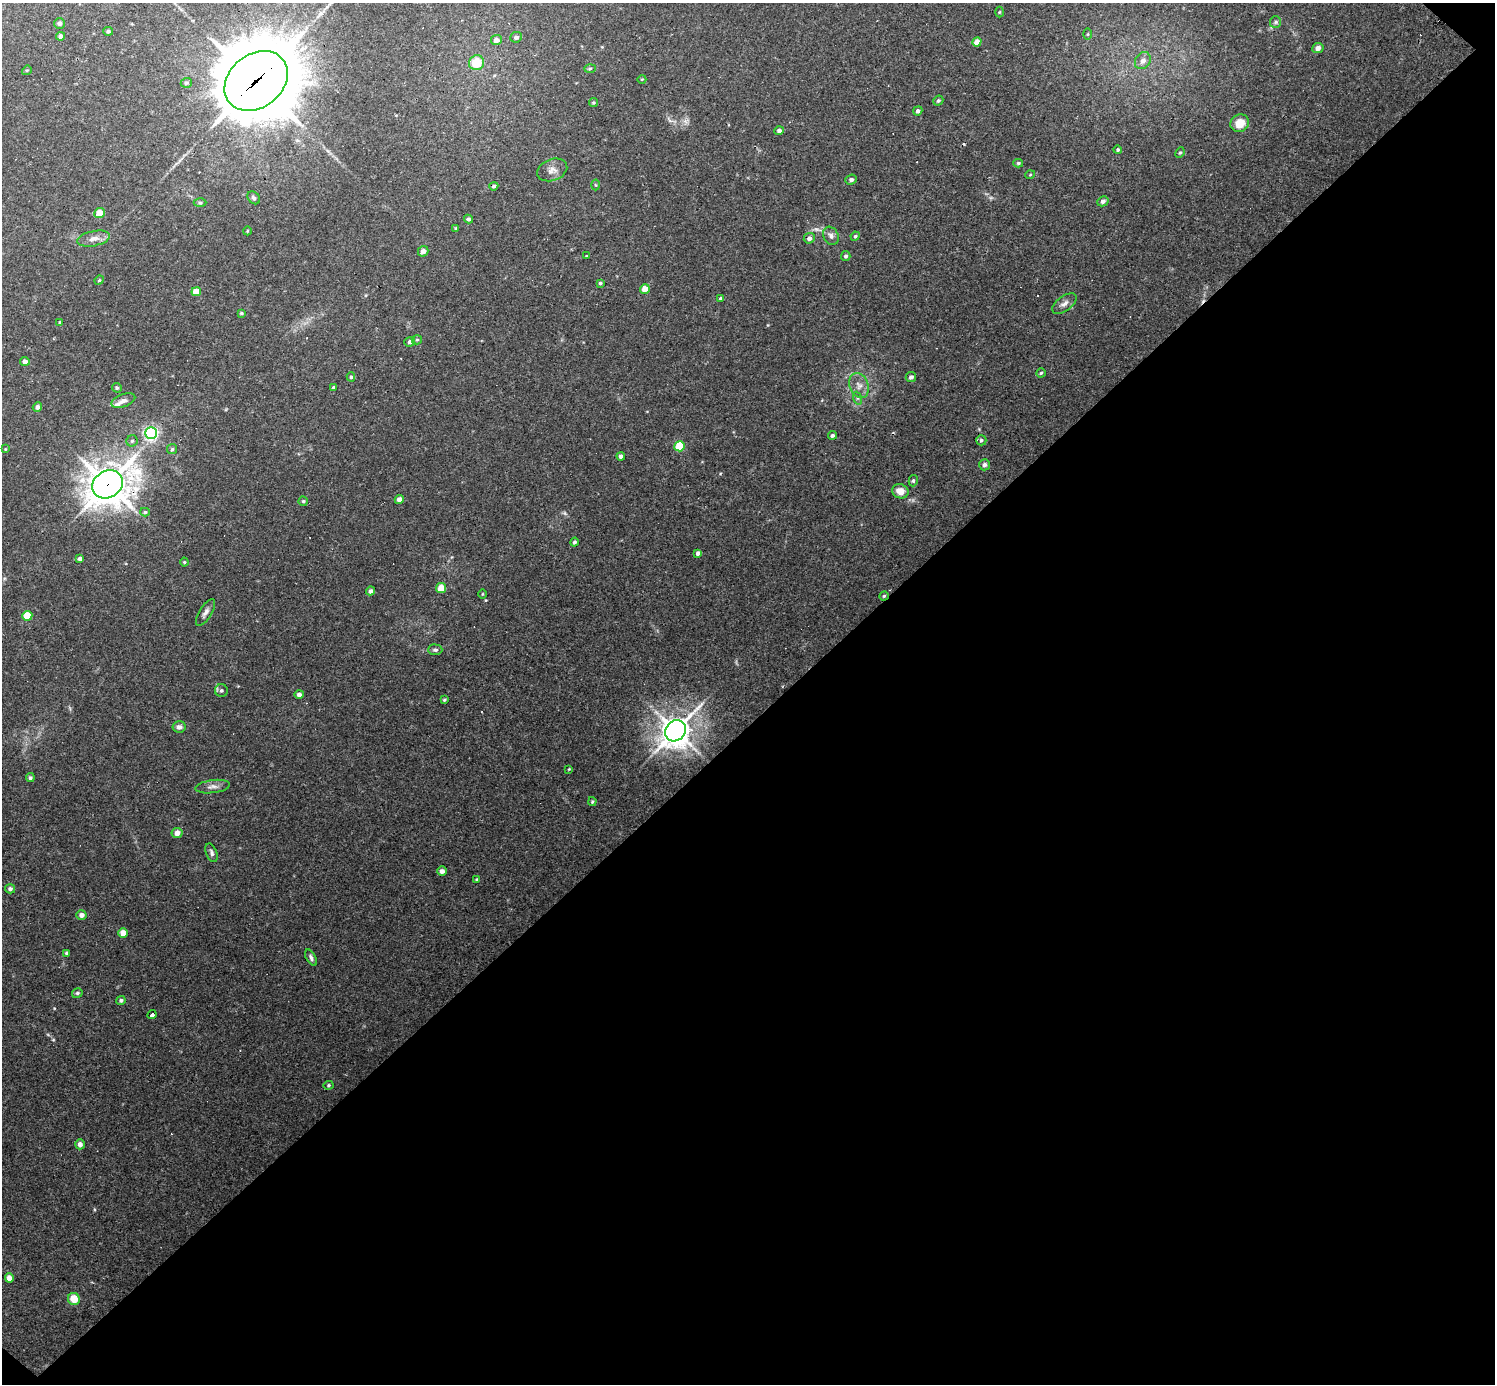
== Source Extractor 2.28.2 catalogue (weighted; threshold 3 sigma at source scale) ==
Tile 15 of 4 x 4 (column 3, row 4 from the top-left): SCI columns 2988-4480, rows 294-1675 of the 5974 x 5974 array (HDU 1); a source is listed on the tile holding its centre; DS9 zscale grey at full resolution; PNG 1497 x 1386 px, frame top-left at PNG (2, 3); each listed source drawn as its Kron ellipse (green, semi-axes under 4 px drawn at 4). Shown black and unused: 48% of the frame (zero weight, under 3 of 4 exposures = <1% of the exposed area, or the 3 px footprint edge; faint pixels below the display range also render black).
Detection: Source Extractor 2.28.2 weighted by HDU 2 'WHT'; one run over the whole footprint, this tile lists its part. Background 0.0462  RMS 0.0027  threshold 0.012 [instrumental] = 3 sigma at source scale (4.5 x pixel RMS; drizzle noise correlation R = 1.50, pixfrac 1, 0.05/0.05 arcsec/px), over >= 5 px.
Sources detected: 123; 6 cosmic-ray / hot-pixel residue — neither listed nor drawn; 2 inside a brighter listed object's ellipse — not listed separately; the other 115 listed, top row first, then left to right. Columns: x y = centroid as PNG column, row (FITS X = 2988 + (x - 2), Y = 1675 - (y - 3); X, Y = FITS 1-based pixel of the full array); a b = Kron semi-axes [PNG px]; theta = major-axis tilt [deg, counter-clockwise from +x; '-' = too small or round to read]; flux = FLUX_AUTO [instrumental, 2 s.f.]
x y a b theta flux
999 12 5 3 - 0.26
1275 22 6 5 - 0.53
59 23 5 5 - 0.7
108 31 5 4 - 0.49
1088 34 5 3 - 0.28
61 36 4 4 - 1.2
516 37 6 5 - 0.7
496 40 5 5 - 1.6
977 42 5 4 - 2.7
1318 48 6 5 - 1.1
1143 61 9 7 53 1.5
477 63 8 7 - 6.4
590 68 5 3 - 0.31
27 70 5 4 - 0.29
642 79 4 3 - 0.19
256 81 35 26 39 3200
186 83 5 5 - 0.49
938 101 5 4 - 0.46
593 103 5 4 - 0.38
918 111 5 4 - 0.71
1240 123 9 8 - 3.6
779 131 5 4 - 1
1118 150 4 4 - 0.4
1180 153 5 4 - 0.36
1018 163 5 4 - 0.38
552 170 15 10 21 1.8
1030 175 5 3 - 0.22
851 180 6 4 23 0.78
596 185 5 3 - 0.25
494 186 4 4 - 0.55
254 198 7 5 -46 0.63
1103 201 6 5 - 0.59
200 203 6 4 -1 0.36
99 213 5 5 - 4
468 219 4 4 - 0.61
456 228 4 4 - 0.43
247 231 4 3 - 0.22
831 236 9 7 -59 0.98
855 236 4 4 - 0.41
809 238 5 5 - 0.86
94 239 17 7 12 1.9
423 251 5 5 - 1.3
586 256 2 2 - 0.17
846 256 5 5 - 0.57
99 280 5 4 - 0.31
600 283 4 4 - 0.47
645 289 5 4 - 2.5
196 292 5 4 - 4.7
721 299 4 3 - 0.74
1064 304 14 7 36 1.3
241 313 3 3 - 0.3
60 322 4 3 - 0.38
417 340 5 4 - 0.35
410 342 5 4 - 0.7
25 361 5 4 - 1.1
1041 373 5 4 - 0.37
351 377 4 4 - 0.39
911 377 5 5 - 0.68
859 385 13 9 -67 1.9
117 388 5 4 - 0.46
333 388 4 3 - 0.34
857 398 6 4 -71 0.49
123 401 12 6 19 1.2
37 407 5 4 - 0.77
151 433 6 5 - 64
832 435 4 4 - 0.56
981 440 5 5 - 0.48
132 441 5 5 - 0.51
680 446 5 5 - 12
5 449 4 2 - 0.18
172 449 5 5 - 0.39
621 456 4 4 - 0.75
984 465 5 5 - 0.8
913 481 6 4 75 0.43
108 484 16 13 34 530
900 491 8 7 - 2.8
399 499 4 4 - 1.4
303 501 5 4 - 0.34
145 512 5 4 - 0.42
574 542 4 4 - 0.53
698 553 4 4 - 0.89
80 559 4 4 - 0.78
184 562 4 4 - 0.33
441 588 5 5 - 4.3
371 591 4 4 - 0.99
483 594 5 3 - 0.21
884 596 4 4 - 0.32
205 612 15 6 58 1.2
27 616 5 5 - 7.1
435 650 7 5 -1 0.59
221 691 6 6 - 0.66
299 694 4 4 - 0.93
444 700 4 3 - 0.3
179 727 6 6 - 0.92
675 731 11 9 50 380
569 769 4 3 - 0.22
30 778 4 4 - 0.5
213 787 17 6 7 1.4
592 802 4 3 - 0.32
177 833 5 5 - 1.7
212 853 10 5 -69 0.74
442 871 5 4 - 0.95
476 880 4 4 - 0.32
10 889 5 4 - 0.62
81 915 5 4 - 1.3
123 933 4 4 - 3.1
67 953 4 3 - 0.49
311 958 9 4 -61 0.74
77 993 5 5 - 0.52
121 1000 4 4 - 0.56
152 1015 5 3 - 3.7
328 1085 5 4 - 0.34
80 1144 5 4 - 0.96
9 1278 5 4 - 2.4
74 1299 6 5 - 4.4
Overlapping masked pixels (flux is a lower limit): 3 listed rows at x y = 256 81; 108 484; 884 596